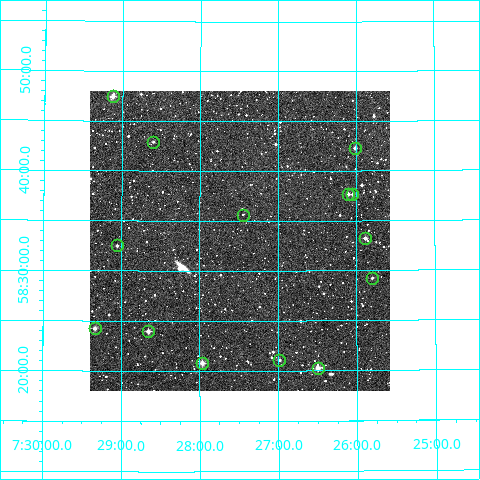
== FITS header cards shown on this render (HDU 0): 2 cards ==
NAXIS1  =                  300
NAXIS2  =                  300

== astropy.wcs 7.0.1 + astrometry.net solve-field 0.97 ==
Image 300 x 300 px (HDU 0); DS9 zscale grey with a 90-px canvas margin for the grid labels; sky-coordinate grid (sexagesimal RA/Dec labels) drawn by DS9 from the SOLVED WCS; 14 Tycho-2 reference stars matched to detected sources circled (green)
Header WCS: RA---TAN/DEC--TAN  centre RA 07:27:29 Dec +58:33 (111.87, +58.55 deg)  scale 6 arcsec/px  FOV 30.0' x 30.0'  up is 0 deg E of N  parity normal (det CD < 0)
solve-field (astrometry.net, Tycho-2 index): VERIFIED the header's WCS against the Tycho-2 star catalogue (verified at 2 index scales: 10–14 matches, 0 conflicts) and refined it, rather than solving blind
Solved WCS: RA---TAN-SIP/DEC--TAN-SIP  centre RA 07:27:29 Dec +58:33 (111.87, +58.55 deg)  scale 6 arcsec/px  FOV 30.0' x 30.0'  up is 0 deg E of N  parity normal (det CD < 0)
The solver's refit moves the header's centre by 1.9 arcsec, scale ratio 1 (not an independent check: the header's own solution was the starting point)
Tycho-2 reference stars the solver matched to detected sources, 14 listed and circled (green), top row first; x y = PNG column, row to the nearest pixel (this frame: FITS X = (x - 90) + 1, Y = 300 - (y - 91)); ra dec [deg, ICRS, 3 dp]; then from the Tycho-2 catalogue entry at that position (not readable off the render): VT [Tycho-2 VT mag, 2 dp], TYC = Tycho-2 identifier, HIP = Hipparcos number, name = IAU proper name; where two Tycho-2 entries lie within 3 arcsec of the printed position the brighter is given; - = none
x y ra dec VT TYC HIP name
113 96 112.280 +58.791 10.48 3793-1528-1 - -
153 142 112.150 +58.715 12.35 3793-1543-1 - -
355 148 111.502 +58.705 11.23 3793-1594-1 - -
348 194 111.525 +58.628 11.48 3793-706-1 - -
352 194 111.511 +58.628 11.59 3793-966-1 - -
243 215 111.861 +58.594 12.81 3793-1117-1 - -
365 238 111.471 +58.554 11.04 3793-1809-1 - -
117 245 112.264 +58.542 11.59 3793-1118-1 - -
372 278 111.449 +58.487 12.23 3793-1918-1 - -
95 328 112.334 +58.404 10.62 3793-1544-1 - -
148 331 112.163 +58.399 10.87 3793-1579-1 - -
279 360 111.746 +58.351 11.43 3793-1668-1 - -
202 363 111.991 +58.346 10.50 3793-1823-1 - -
318 368 111.624 +58.338 9.97 3793-1765-1 - -